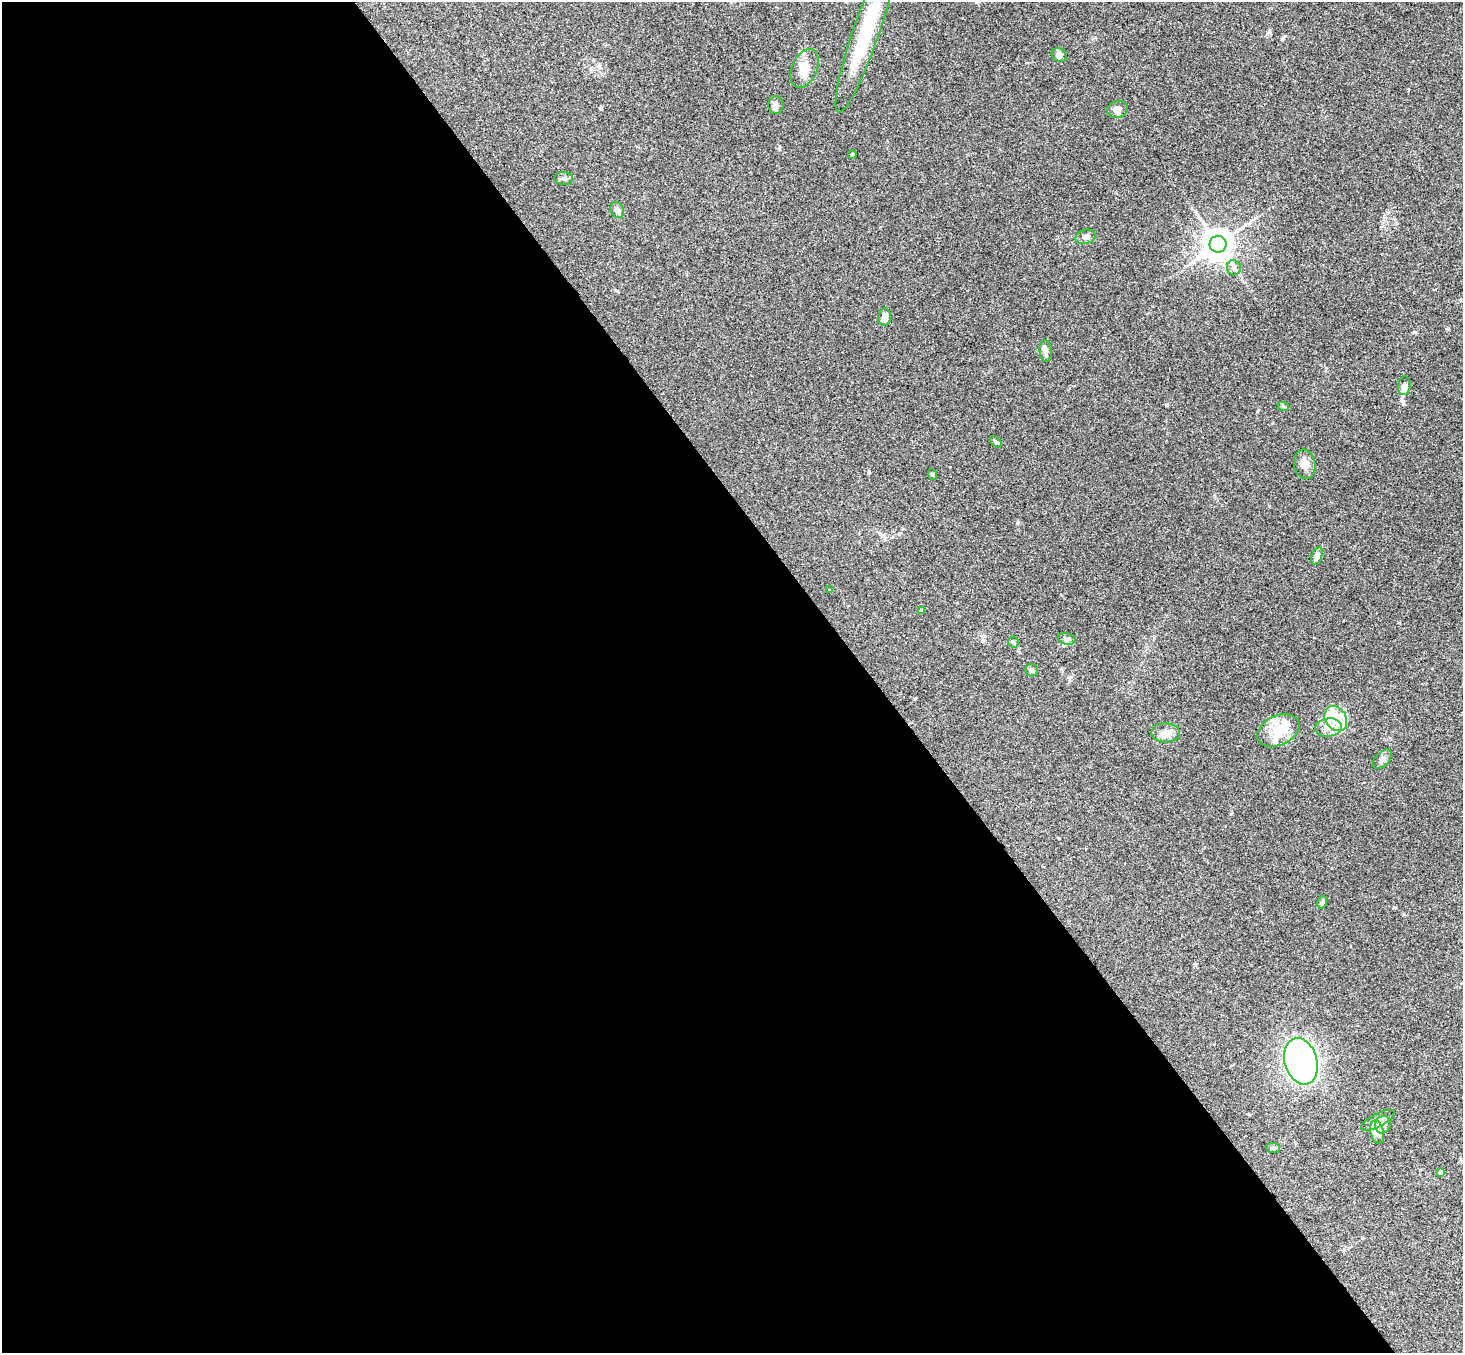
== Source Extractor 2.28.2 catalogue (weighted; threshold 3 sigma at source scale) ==
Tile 9 of 4 x 4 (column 1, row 3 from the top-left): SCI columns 53-1513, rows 1682-3032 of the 5947 x 5927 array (HDU 1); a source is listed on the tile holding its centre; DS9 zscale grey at full resolution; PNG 1465 x 1355 px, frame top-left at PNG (2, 2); each listed source drawn as its Kron ellipse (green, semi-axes under 4 px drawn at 4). Shown black and unused: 60% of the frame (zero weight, under 3 of 4 exposures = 6% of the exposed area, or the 3 px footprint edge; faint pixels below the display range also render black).
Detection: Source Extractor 2.28.2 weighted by HDU 2 'WHT'; one run over the whole footprint, this tile lists its part. Background 0.205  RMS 0.0083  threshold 0.0372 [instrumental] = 3 sigma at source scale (4.5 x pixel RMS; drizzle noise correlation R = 1.50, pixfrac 1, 0.05/0.05 arcsec/px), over >= 5 px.
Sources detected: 42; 6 inside a brighter listed object's ellipse — not listed separately; the other 36 listed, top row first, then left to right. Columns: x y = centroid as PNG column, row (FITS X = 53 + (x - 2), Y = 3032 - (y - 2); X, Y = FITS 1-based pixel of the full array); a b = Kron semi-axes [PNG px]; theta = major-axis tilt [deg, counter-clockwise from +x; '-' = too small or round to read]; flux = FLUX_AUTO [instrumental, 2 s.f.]
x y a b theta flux
866 32 85 13 71 63
1059 55 8 6 -31 3.8
805 69 20 12 66 11
776 105 9 7 85 3.6
1118 109 10 8 12 5.4
852 155 4 3 - 1.3
563 178 9 6 -3 2.1
617 210 8 6 -64 3.5
1086 237 10 7 14 4.1
1218 244 8 8 - 1300
1234 268 7 7 - 2.8
885 317 8 6 85 5
1046 351 11 6 -85 3.1
1404 386 9 6 80 4.4
1283 406 6 4 -20 1
996 442 7 4 -45 1.4
1305 464 15 10 -81 6.1
932 474 5 3 - 0.84
1317 556 9 5 72 4.5
830 590 4 3 - 0.64
921 610 4 3 - 1.4
1067 639 9 5 -11 2.2
1013 642 6 5 - 1.3
1032 670 6 6 - 2.6
1336 719 13 10 -56 12
1328 728 13 9 7 7.6
1278 731 22 14 26 18
1166 733 14 9 -3 6.2
1382 759 11 7 46 3.1
1322 902 6 4 80 1.8
1301 1061 23 16 -74 270
1378 1120 18 6 28 4.7
1383 1125 9 7 70 3.8
1377 1132 12 6 -76 4.5
1273 1148 7 5 -2 1.8
1441 1173 4 4 - 3.2
Isophote crosses this tile's border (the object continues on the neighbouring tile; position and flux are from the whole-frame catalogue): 1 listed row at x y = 866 32
Unlisted compact peaks at least as high as the median listed source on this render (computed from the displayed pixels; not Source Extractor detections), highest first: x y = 1448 329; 1414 332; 869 472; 1282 39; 779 148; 1166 405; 1017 523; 1269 32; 1231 814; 1394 907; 601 108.